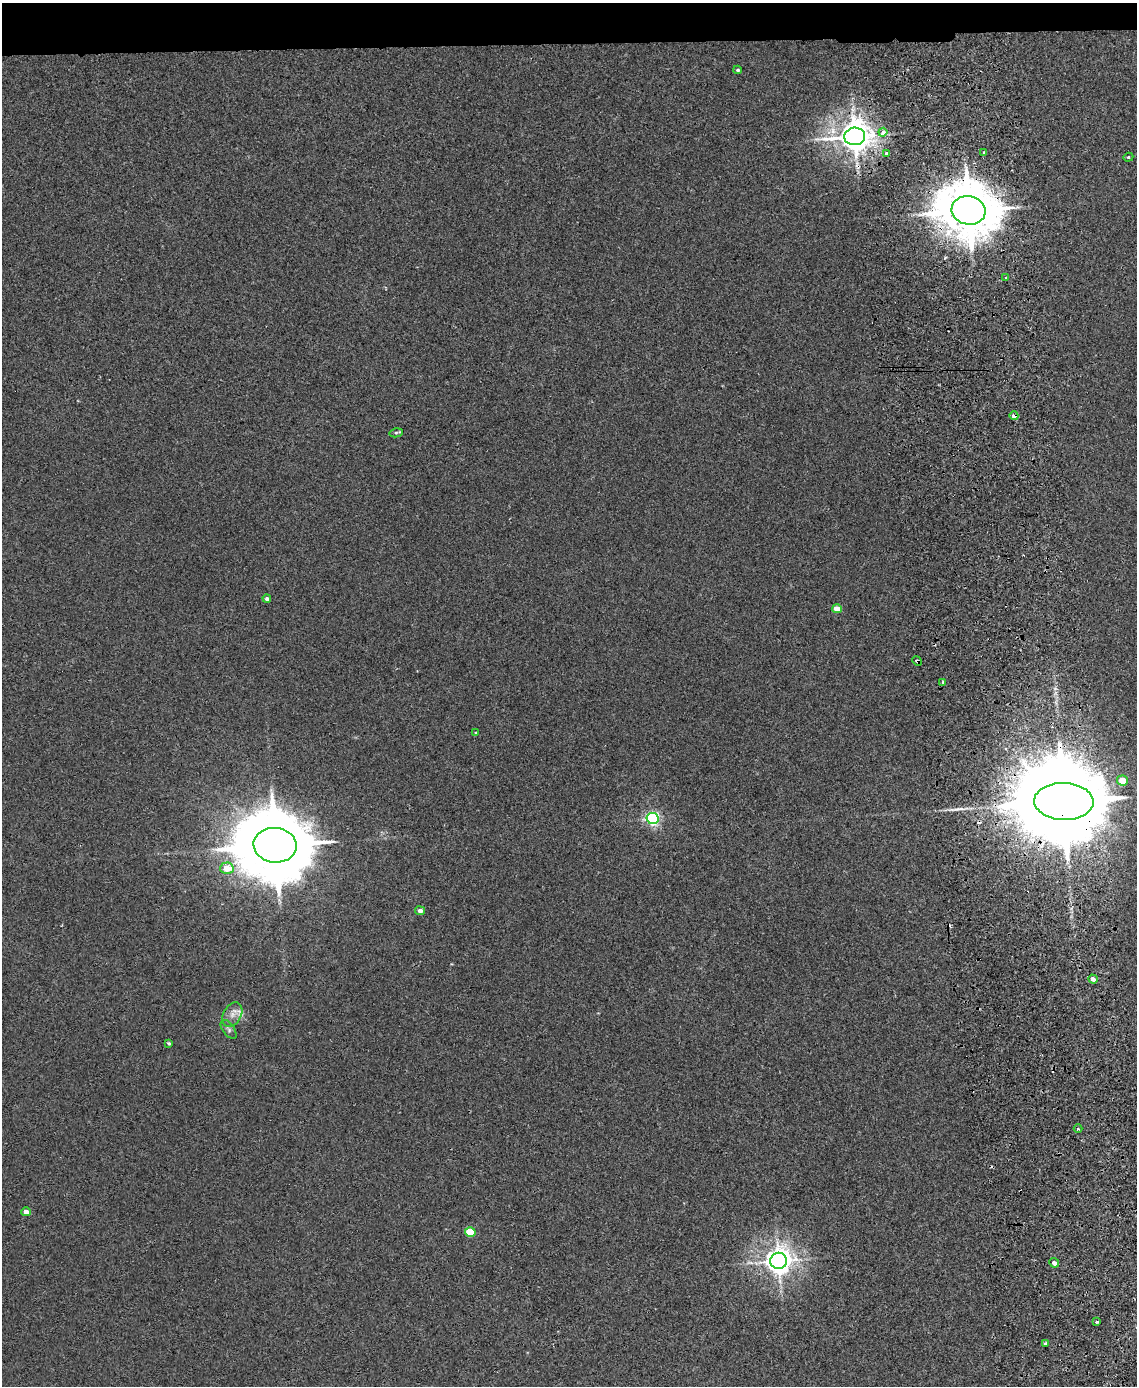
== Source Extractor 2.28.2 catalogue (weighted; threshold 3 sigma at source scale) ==
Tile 2 of 4 x 3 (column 2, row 1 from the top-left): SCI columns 1193-2327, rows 2912-4295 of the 4656 x 4538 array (HDU 1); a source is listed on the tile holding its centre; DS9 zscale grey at full resolution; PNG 1139 x 1388 px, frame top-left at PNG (2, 3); each listed source drawn as its Kron ellipse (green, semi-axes under 4 px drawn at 4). Shown black and unused: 3% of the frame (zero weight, under 2 of 3 exposures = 3% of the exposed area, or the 3 px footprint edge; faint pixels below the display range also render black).
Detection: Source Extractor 2.28.2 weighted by HDU 2 'WHT'; one run over the whole footprint, this tile lists its part. Background 0.0315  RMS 0.0064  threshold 0.0289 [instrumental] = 3 sigma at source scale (4.5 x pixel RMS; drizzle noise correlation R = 1.50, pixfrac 1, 0.05/0.05 arcsec/px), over >= 5 px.
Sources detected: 38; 4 cosmic-ray / hot-pixel residue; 1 long thin detection or spike segment (spike, bleed or trail) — neither listed nor drawn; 1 inside a brighter listed object's ellipse — not listed separately; the other 32 listed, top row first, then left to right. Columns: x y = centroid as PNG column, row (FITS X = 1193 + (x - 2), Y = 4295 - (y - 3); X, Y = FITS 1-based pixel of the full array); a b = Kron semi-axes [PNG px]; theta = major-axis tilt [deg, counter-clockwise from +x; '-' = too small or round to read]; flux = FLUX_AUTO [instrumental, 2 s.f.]
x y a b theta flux
738 70 4 3 - 0.86
883 132 4 3 - 6.3
855 136 10 8 5 1000
886 153 3 3 - 3
984 153 3 2 - 0.76
1128 157 5 4 - 0.83
969 210 17 14 -13 3800
1006 277 3 3 - 1.5
1014 416 4 4 - 3.2
396 433 6 4 13 1.1
267 599 4 3 - 1.8
837 609 5 4 - 8.8
917 661 5 3 - 0.88
943 682 3 3 - 1.4
476 733 3 2 - 0.57
1123 780 5 5 - 12
1064 801 30 18 -2 20000
652 818 6 5 - 150
275 845 21 17 -5 8600
227 868 7 5 2 13
420 911 5 4 - 2.8
1093 979 5 4 - 3
232 1015 13 9 60 4.5
229 1029 11 5 -54 1.8
169 1043 4 3 - 0.91
1078 1129 4 3 - 0.71
26 1212 4 4 - 3.9
470 1232 5 5 - 23
779 1261 8 8 - 750
1054 1263 5 4 - 2.3
1096 1322 3 3 - 1.8
1045 1343 3 3 - 1.6
Overlapping masked pixels (flux is a lower limit): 5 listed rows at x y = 855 136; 969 210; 1014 416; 917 661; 1064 801